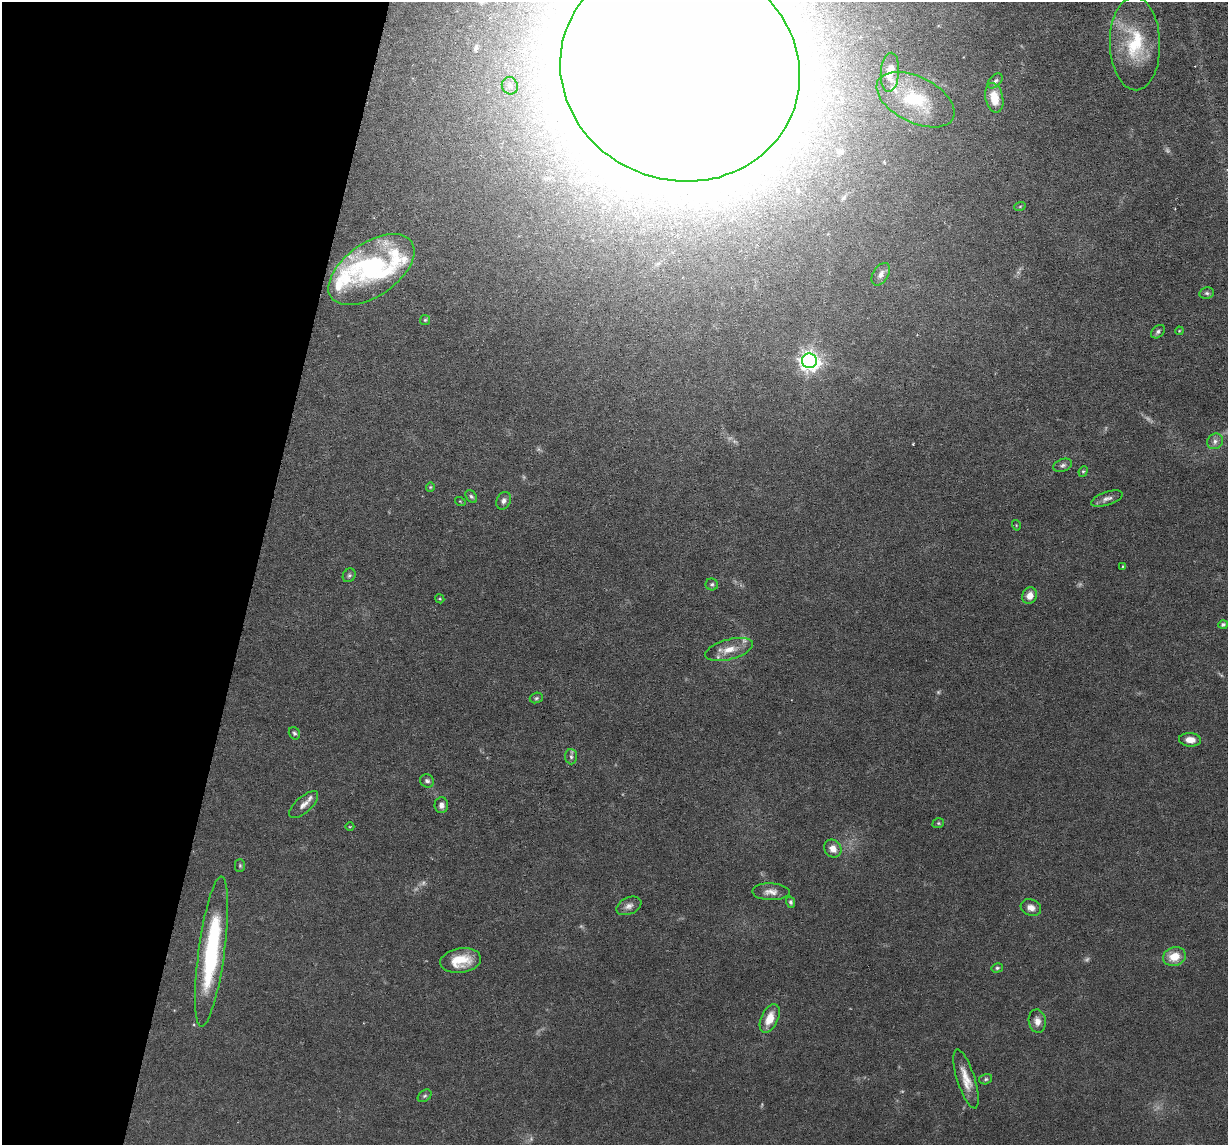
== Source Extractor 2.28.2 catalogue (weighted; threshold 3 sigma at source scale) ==
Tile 9 of 4 x 4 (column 1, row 3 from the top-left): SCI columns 1-1226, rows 1262-2404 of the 4905 x 4927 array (HDU 1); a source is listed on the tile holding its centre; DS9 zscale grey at full resolution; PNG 1230 x 1147 px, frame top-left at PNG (2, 2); each listed source drawn as its Kron ellipse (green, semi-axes under 4 px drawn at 4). Shown black and unused: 21% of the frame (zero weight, under 3 of 6 exposures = <1% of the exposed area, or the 3 px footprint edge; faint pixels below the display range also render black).
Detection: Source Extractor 2.28.2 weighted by HDU 2 'WHT'; one run over the whole footprint, this tile lists its part. Background 0.0749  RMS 0.0043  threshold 0.0175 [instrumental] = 3 sigma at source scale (4.09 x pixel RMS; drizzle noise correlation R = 1.36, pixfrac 0.8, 0.05/0.05 arcsec/px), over >= 5 px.
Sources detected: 74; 10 too faint to see at this stretch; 3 inside a brighter object's white glare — neither listed nor drawn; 6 inside a brighter listed object's ellipse — not listed separately; the other 55 listed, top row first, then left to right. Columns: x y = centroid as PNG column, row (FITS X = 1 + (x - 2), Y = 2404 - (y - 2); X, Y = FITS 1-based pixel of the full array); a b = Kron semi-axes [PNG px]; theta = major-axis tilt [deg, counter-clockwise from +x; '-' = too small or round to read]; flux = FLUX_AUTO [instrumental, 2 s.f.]
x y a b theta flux
1135 43 47 25 -88 25
680 70 121 110 -19 10000
890 72 19 9 86 6.9
995 81 9 5 45 1.2
510 86 9 8 - 2.2
994 98 15 9 -78 8
916 100 42 23 -27 25
1020 206 6 3 20 0.4
371 270 49 26 35 35
881 274 12 7 58 2.2
1207 293 7 5 11 0.87
425 320 5 5 - 0.53
1179 331 4 3 - 0.31
1158 332 8 5 41 1
809 361 7 7 - 240
1215 441 8 7 - 1.6
1063 465 10 6 21 1.2
1083 471 5 4 - 0.55
430 487 4 4 - 0.42
471 496 7 5 -49 0.83
1107 499 16 6 18 2
460 501 5 3 - 0.34
504 501 9 7 65 1.6
1016 525 5 3 - 0.34
1122 566 4 3 - 0.36
349 575 7 6 - 0.83
712 584 6 6 - 0.77
1030 596 8 7 - 3.3
440 599 4 3 - 0.4
1223 624 5 4 - 0.76
729 649 24 10 15 6
536 698 7 5 18 0.77
294 733 6 5 - 0.75
1190 740 11 6 -4 3.6
571 757 8 6 -87 1.1
427 781 7 6 - 1.2
304 805 18 8 42 2.6
441 805 8 7 - 2
938 823 6 4 20 0.6
350 827 4 3 - 0.34
833 849 9 8 - 3.2
240 866 6 5 - 0.62
771 892 19 8 -1 3.1
791 902 5 4 - 0.87
629 906 13 8 25 2.2
1031 908 10 8 -19 2.8
211 952 76 13 82 46
1174 957 11 9 15 6.9
461 961 20 12 9 9.6
997 968 6 4 15 0.59
770 1019 15 8 65 6.6
1037 1021 12 8 -81 2.8
966 1079 31 9 -72 6.5
986 1079 6 5 - 0.73
425 1096 8 5 39 0.8
Isophote crosses this tile's border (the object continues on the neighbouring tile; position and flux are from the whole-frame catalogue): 1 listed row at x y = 680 70